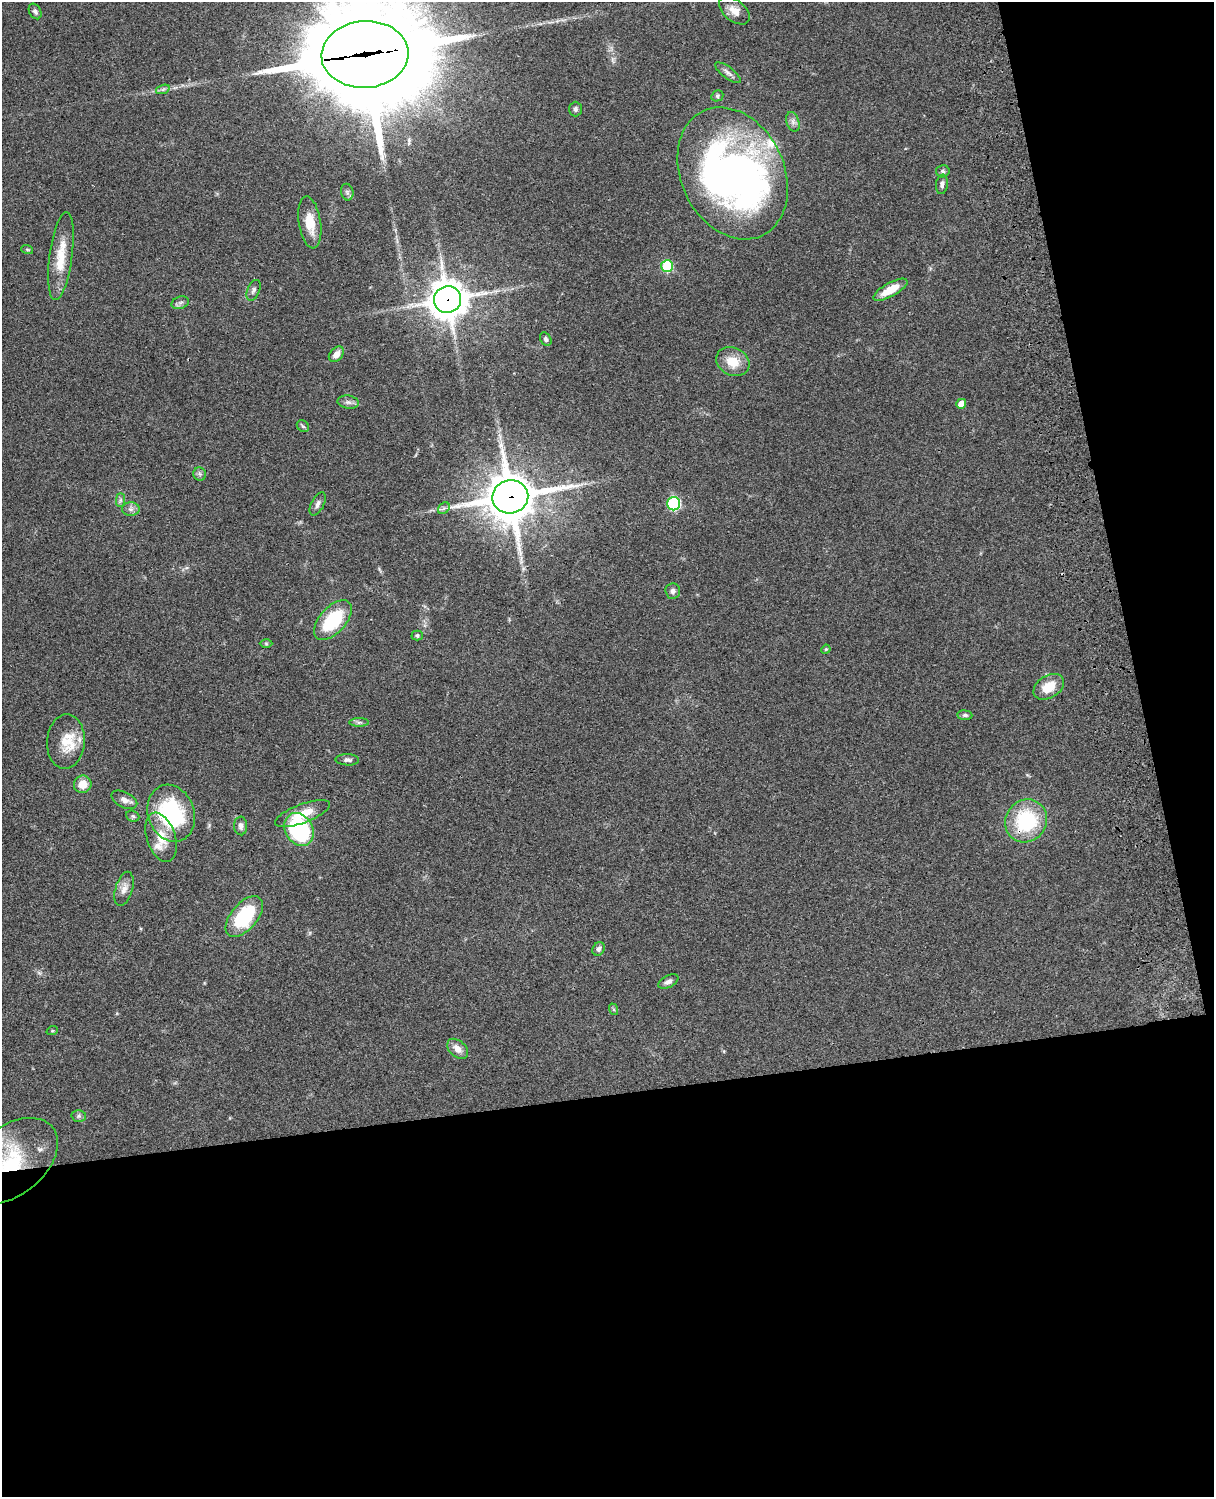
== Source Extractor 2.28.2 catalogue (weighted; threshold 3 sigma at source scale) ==
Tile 12 of 4 x 3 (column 4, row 3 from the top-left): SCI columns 3757-4968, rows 278-1772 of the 5086 x 4926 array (HDU 1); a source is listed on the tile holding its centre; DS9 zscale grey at full resolution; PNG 1216 x 1499 px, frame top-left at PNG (2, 2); each listed source drawn as its Kron ellipse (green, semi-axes under 4 px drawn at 4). Shown black and unused: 33% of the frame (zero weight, under 3 of 4 exposures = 6% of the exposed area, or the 3 px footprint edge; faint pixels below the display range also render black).
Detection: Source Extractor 2.28.2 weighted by HDU 2 'WHT'; one run over the whole footprint, this tile lists its part. Background 0.0794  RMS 0.0058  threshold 0.0262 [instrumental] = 3 sigma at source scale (4.5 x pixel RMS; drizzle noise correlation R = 1.50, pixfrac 1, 0.05/0.05 arcsec/px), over >= 5 px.
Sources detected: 69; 2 inside a brighter object's white glare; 1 long thin detection or spike segment (spike, bleed or trail) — neither listed nor drawn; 5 inside a brighter listed object's ellipse — not listed separately; the other 61 listed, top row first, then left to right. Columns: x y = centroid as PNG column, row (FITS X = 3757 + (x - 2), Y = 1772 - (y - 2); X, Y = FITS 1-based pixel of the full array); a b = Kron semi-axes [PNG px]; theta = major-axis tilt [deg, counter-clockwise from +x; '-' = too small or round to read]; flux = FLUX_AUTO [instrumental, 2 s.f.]
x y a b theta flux
35 11 8 5 -60 1.6
734 11 18 10 -39 5.9
365 54 44 33 4 14000
728 73 15 5 -37 2.3
163 89 7 4 19 1.1
717 96 6 5 - 0.95
575 109 7 6 - 1.4
793 122 10 6 -72 2.4
943 171 7 6 - 1.3
733 173 69 51 -64 260
942 184 9 6 83 2.1
347 192 8 6 -78 1.6
310 222 26 11 -81 11
27 249 6 4 -20 0.62
61 256 44 11 82 16
667 266 6 6 - 32
253 290 11 6 66 1.8
890 290 19 6 29 11
448 300 13 13 - 1300
180 303 9 6 18 1.7
546 339 7 5 -58 1.5
336 354 9 6 47 4.3
733 362 17 13 -26 11
348 402 11 6 -9 2.3
961 404 5 5 - 5.7
303 426 7 5 -43 1
200 474 7 6 - 1.3
510 497 18 16 11 2500
120 500 7 4 89 1.2
318 504 12 6 63 2.3
674 504 6 6 - 72
444 508 6 5 - 1.2
131 509 8 7 - 2.3
673 591 7 7 - 2.1
333 620 24 13 48 34
417 635 5 5 - 1.2
266 644 6 4 -1 0.73
826 649 5 3 - 0.56
1049 687 16 11 32 12
965 715 7 5 -7 1.3
359 722 10 4 0 1.4
66 742 27 19 86 13
347 760 12 5 -2 2.1
83 784 9 8 - 7.3
124 800 14 7 -27 3.3
171 813 29 23 -71 59
302 814 29 9 20 12
133 816 7 5 -23 1.1
1026 821 22 20 54 43
241 826 9 6 -88 2.4
299 830 17 13 -60 62
161 837 25 14 -71 12
124 889 17 8 74 4.4
244 916 24 13 50 41
599 949 7 5 61 1.7
668 982 11 6 28 2.5
613 1009 6 4 -70 0.85
52 1031 6 3 18 0.63
458 1049 12 8 -42 4.4
79 1116 7 6 - 1.3
10 1161 55 34 38 64
Overlapping masked pixels (flux is a lower limit): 5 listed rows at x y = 365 54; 448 300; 510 497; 1026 821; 10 1161
Isophote crosses this tile's border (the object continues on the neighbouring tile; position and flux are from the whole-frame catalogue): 2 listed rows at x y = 365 54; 10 1161